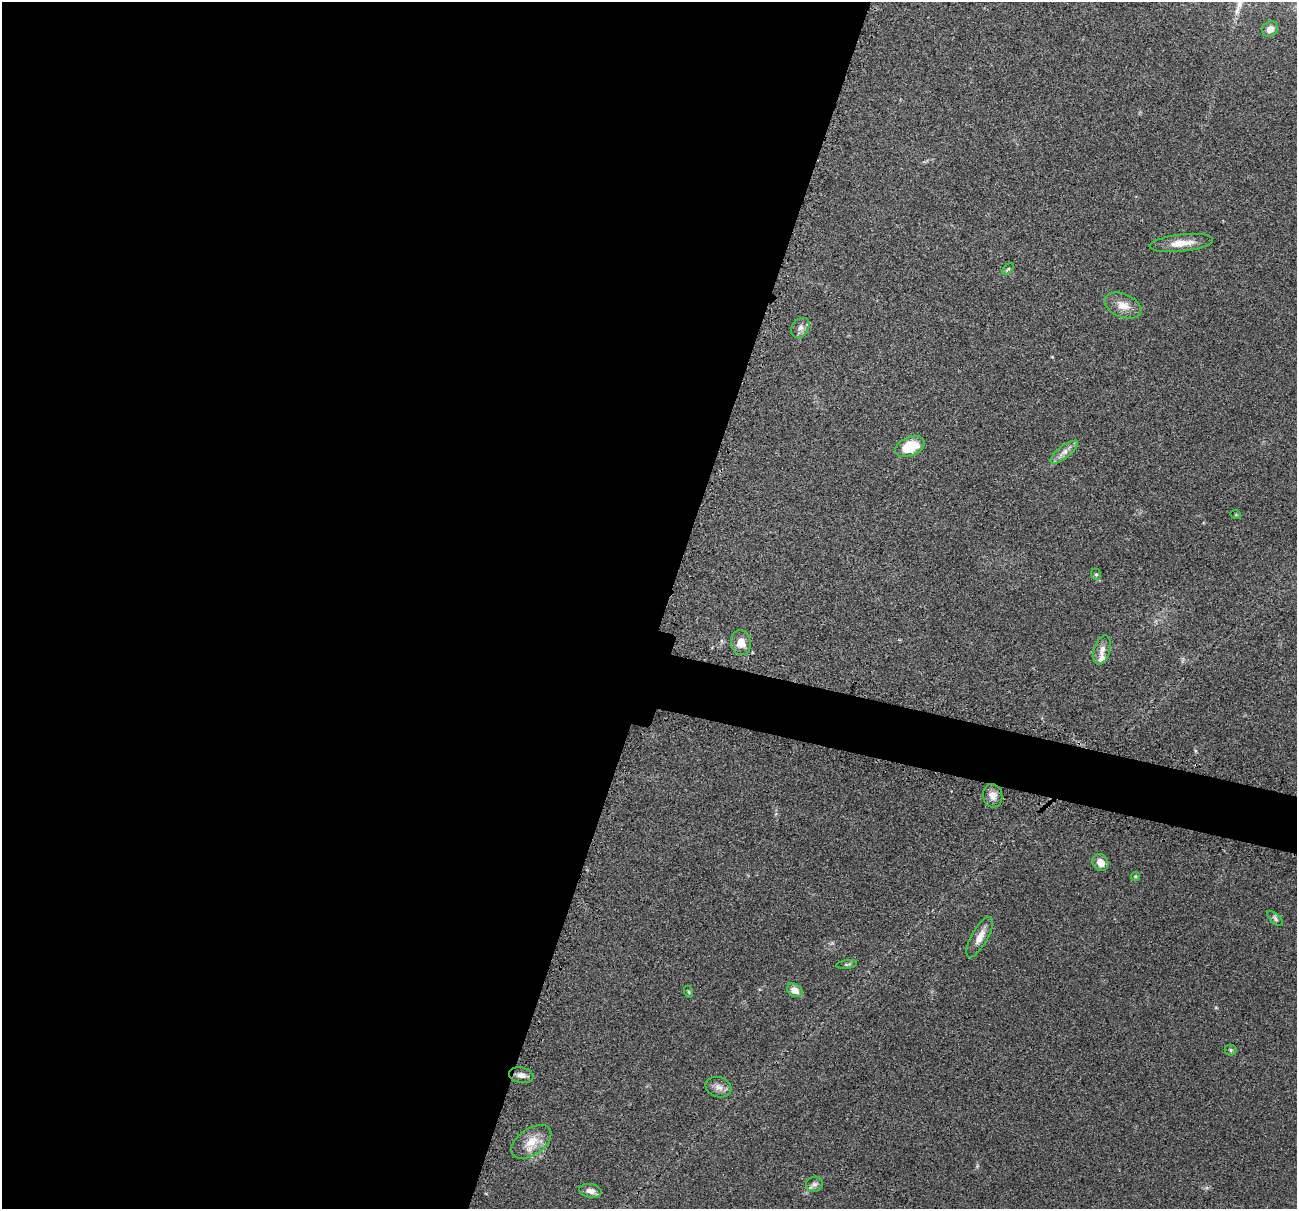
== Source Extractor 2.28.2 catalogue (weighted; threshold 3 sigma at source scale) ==
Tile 5 of 4 x 4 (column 1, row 2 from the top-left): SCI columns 31-1325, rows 2568-3774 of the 5241 x 5259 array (HDU 1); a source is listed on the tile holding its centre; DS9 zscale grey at full resolution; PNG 1299 x 1211 px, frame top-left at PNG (2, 2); each listed source drawn as its Kron ellipse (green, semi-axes under 4 px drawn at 4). Shown black and unused: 54% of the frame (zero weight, under 3 of 4 exposures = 3% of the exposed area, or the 3 px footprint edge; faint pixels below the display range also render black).
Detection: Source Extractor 2.28.2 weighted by HDU 2 'WHT'; one run over the whole footprint, this tile lists its part. Background 0.054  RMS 0.0056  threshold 0.0252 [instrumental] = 3 sigma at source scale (4.5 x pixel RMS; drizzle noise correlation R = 1.50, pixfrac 1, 0.05/0.05 arcsec/px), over >= 5 px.
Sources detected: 26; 1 inside a brighter listed object's ellipse — not listed separately; the other 25 listed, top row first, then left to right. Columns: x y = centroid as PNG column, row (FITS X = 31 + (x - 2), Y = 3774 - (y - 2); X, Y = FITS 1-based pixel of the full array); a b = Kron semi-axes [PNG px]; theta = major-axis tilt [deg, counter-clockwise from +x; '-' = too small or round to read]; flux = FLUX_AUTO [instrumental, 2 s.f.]
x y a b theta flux
1270 29 8 7 - 4
1181 243 32 8 6 8.2
1008 269 7 4 45 0.89
1123 306 19 11 -23 6.6
800 328 11 8 56 2.7
910 447 15 9 22 16
1064 452 17 6 38 3.7
1236 515 5 3 - 0.5
1096 574 6 5 - 0.83
741 643 12 10 -80 6
1102 650 15 8 72 3.7
993 796 12 9 -76 4
1100 862 9 7 -54 4.8
1135 876 4 4 - 0.87
1275 919 9 5 -43 1.2
980 937 22 8 61 5.7
847 964 10 4 9 0.95
795 990 8 6 -31 4.7
689 992 6 4 -71 0.64
1231 1050 6 5 - 0.84
521 1075 12 7 -12 3.1
719 1087 13 10 -18 3.5
531 1142 22 13 35 9.6
814 1184 8 7 - 2
590 1191 11 7 -10 3.2